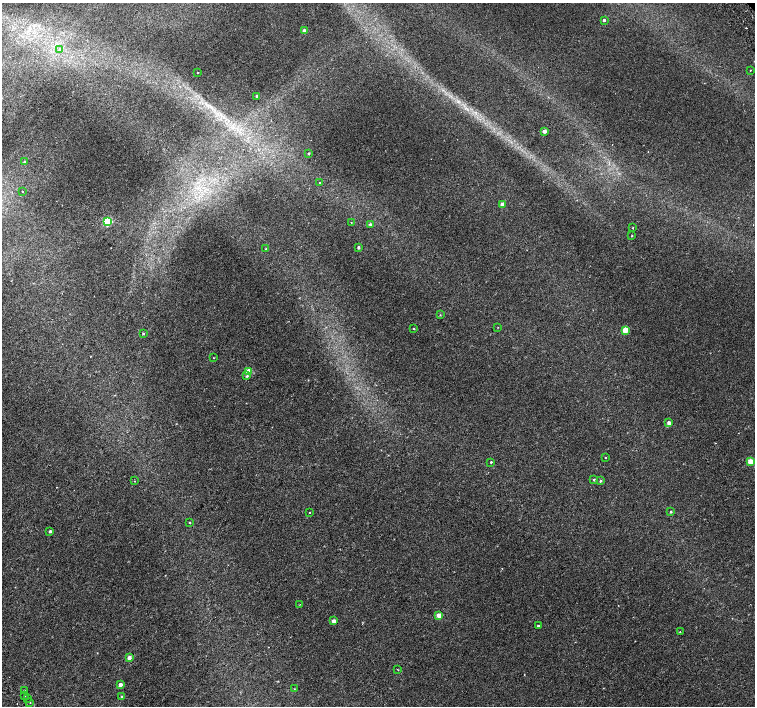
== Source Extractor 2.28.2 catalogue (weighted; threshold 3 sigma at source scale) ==
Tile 7 of 4 x 4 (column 3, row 2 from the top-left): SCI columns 3063-4568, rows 3080-4487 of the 6118 x 6093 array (HDU 1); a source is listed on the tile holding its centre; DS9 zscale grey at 2 x 2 block average (1 PNG px = mean of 2 x 2 image px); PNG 757 x 708 px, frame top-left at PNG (2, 3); each listed source drawn as its Kron ellipse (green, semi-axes under 4 px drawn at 4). Shown black and unused: <1% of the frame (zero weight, under 2 of 3 exposures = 3% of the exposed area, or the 3 px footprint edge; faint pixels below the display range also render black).
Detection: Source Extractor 2.28.2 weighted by HDU 2 'WHT'; one run over the whole footprint, this tile lists its part. Background 0.00139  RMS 0.0023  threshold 0.0105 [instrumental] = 3 sigma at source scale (4.5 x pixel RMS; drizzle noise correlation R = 1.50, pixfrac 1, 0.0396/0.0396 arcsec/px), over >= 5 px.
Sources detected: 53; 1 cosmic-ray / hot-pixel residue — neither listed nor drawn; the other 52 listed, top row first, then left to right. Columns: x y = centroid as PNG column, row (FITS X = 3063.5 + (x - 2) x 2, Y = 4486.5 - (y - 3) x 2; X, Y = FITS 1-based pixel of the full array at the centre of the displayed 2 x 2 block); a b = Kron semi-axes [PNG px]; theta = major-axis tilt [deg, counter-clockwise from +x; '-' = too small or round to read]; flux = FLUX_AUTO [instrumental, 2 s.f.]
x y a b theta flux
604 20 2 2 - 1.4
304 31 3 2 - 4.8
60 50 3 3 - 0.73
750 70 2 2 - 0.29
198 72 2 2 - 0.34
257 96 2 2 - 1.6
544 131 2 2 - 3
309 153 2 2 - 0.63
25 162 3 3 - 0.97
320 182 2 2 - 0.37
22 191 2 2 - 0.3
502 204 2 2 - 5.3
107 222 3 3 - 37
351 223 2 2 - 0.26
370 224 3 3 - 0.88
633 228 2 2 - 0.44
632 236 2 2 - 0.39
358 247 2 2 - 1.2
266 249 3 2 - 0.41
440 315 3 2 - 0.29
498 327 3 2 - 0.2
414 329 4 2 - 0.29
625 330 3 3 - 14
143 334 2 2 - 0.56
213 358 2 2 - 0.32
249 371 3 3 - 14
247 376 4 3 - 0.65
669 423 2 2 - 3.3
605 458 2 2 - 0.28
750 461 3 3 - 11
491 462 2 2 - 0.48
594 480 3 2 - 0.62
135 481 2 2 - 0.24
600 481 3 2 - 0.63
309 512 2 2 - 0.55
671 512 3 3 - 0.53
189 522 3 2 - 0.32
50 531 2 2 - 0.95
300 604 2 2 - 0.22
439 615 3 2 - 5.3
334 621 2 2 - 4
538 626 2 2 - 0.93
680 632 3 2 - 0.39
129 658 2 2 - 3.4
398 670 3 2 - 0.28
120 685 2 2 - 3.7
294 689 2 2 - 0.22
24 690 2 2 - 0.27
25 696 2 2 - 1.8
122 697 3 3 - 1
28 699 2 2 - 3.5
30 703 2 2 - 0.79
Diffuse or blended objects may show on this block-average render without a row.